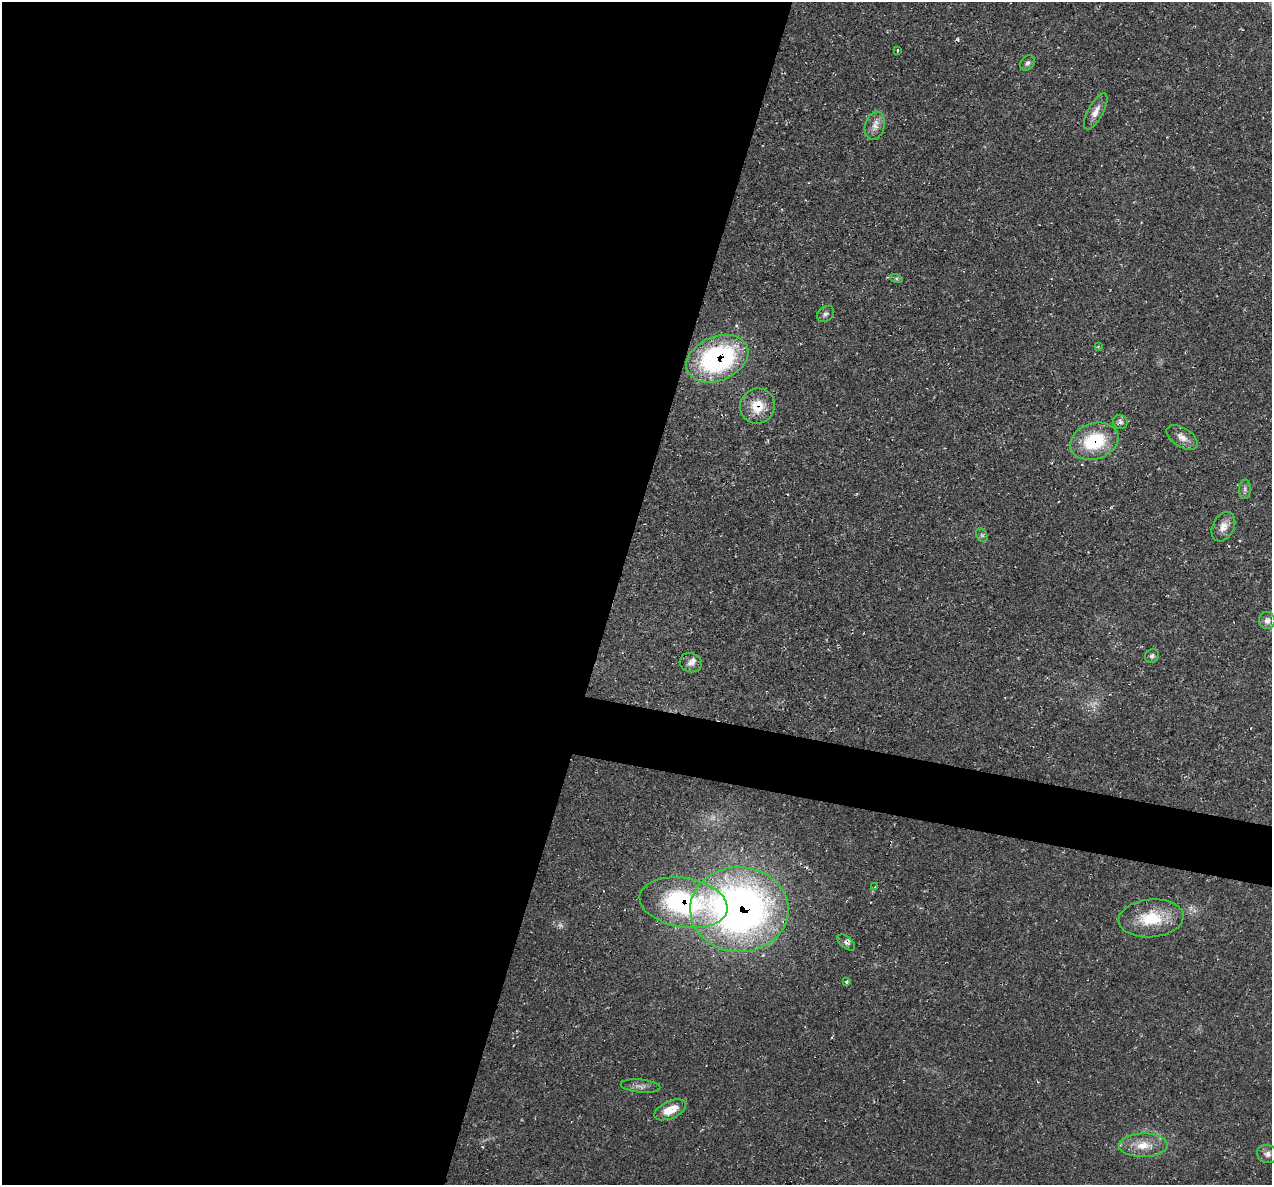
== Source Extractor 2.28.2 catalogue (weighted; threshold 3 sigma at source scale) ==
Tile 5 of 4 x 4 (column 1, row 2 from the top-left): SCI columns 1-1270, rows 2492-3674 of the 5084 x 5107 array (HDU 1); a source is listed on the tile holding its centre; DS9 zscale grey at full resolution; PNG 1274 x 1187 px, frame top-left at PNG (2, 2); each listed source drawn as its Kron ellipse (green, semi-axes under 4 px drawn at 4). Shown black and unused: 51% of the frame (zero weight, under 2 of 3 exposures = <1% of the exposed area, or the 3 px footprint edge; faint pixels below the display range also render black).
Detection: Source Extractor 2.28.2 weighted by HDU 2 'WHT'; one run over the whole footprint, this tile lists its part. Background 0.0221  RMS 0.0062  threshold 0.0279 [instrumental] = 3 sigma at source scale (4.5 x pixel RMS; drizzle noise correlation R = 1.50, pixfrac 1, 0.05/0.05 arcsec/px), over >= 5 px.
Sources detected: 30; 2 too faint to see at this stretch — neither listed nor drawn; the other 28 listed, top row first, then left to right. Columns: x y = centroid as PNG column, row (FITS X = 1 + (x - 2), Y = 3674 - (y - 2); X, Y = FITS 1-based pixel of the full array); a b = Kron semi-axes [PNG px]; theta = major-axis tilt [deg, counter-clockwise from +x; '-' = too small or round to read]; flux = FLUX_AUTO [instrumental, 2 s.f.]
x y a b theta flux
897 51 4 2 - 0.56
1027 63 8 6 54 1.9
1096 111 20 7 61 5.1
875 126 14 9 75 5.1
896 278 6 4 -18 1
826 314 9 7 38 2.1
1098 346 4 3 - 0.64
717 359 32 22 22 110
757 406 18 17 - 15
1120 422 7 7 - 2.4
1182 437 17 9 -32 5.3
1094 441 25 18 18 37
1245 489 10 6 88 1.8
1223 527 16 10 63 6.3
982 535 7 5 -60 1.3
1267 621 8 8 - 3.2
1152 656 7 6 - 1.5
691 663 11 9 -15 3.9
875 887 4 3 - 0.91
683 903 44 25 -10 92
739 910 49 42 -2 350
1151 918 32 19 5 27
846 943 10 6 -39 2.4
846 981 3 3 - 2.4
640 1086 20 6 -5 3.5
670 1110 17 8 24 11
1143 1145 24 12 1 12
1267 1154 10 9 - 3.3
Overlapping masked pixels (flux is a lower limit): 5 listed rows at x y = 717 359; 757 406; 1094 441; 683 903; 739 910